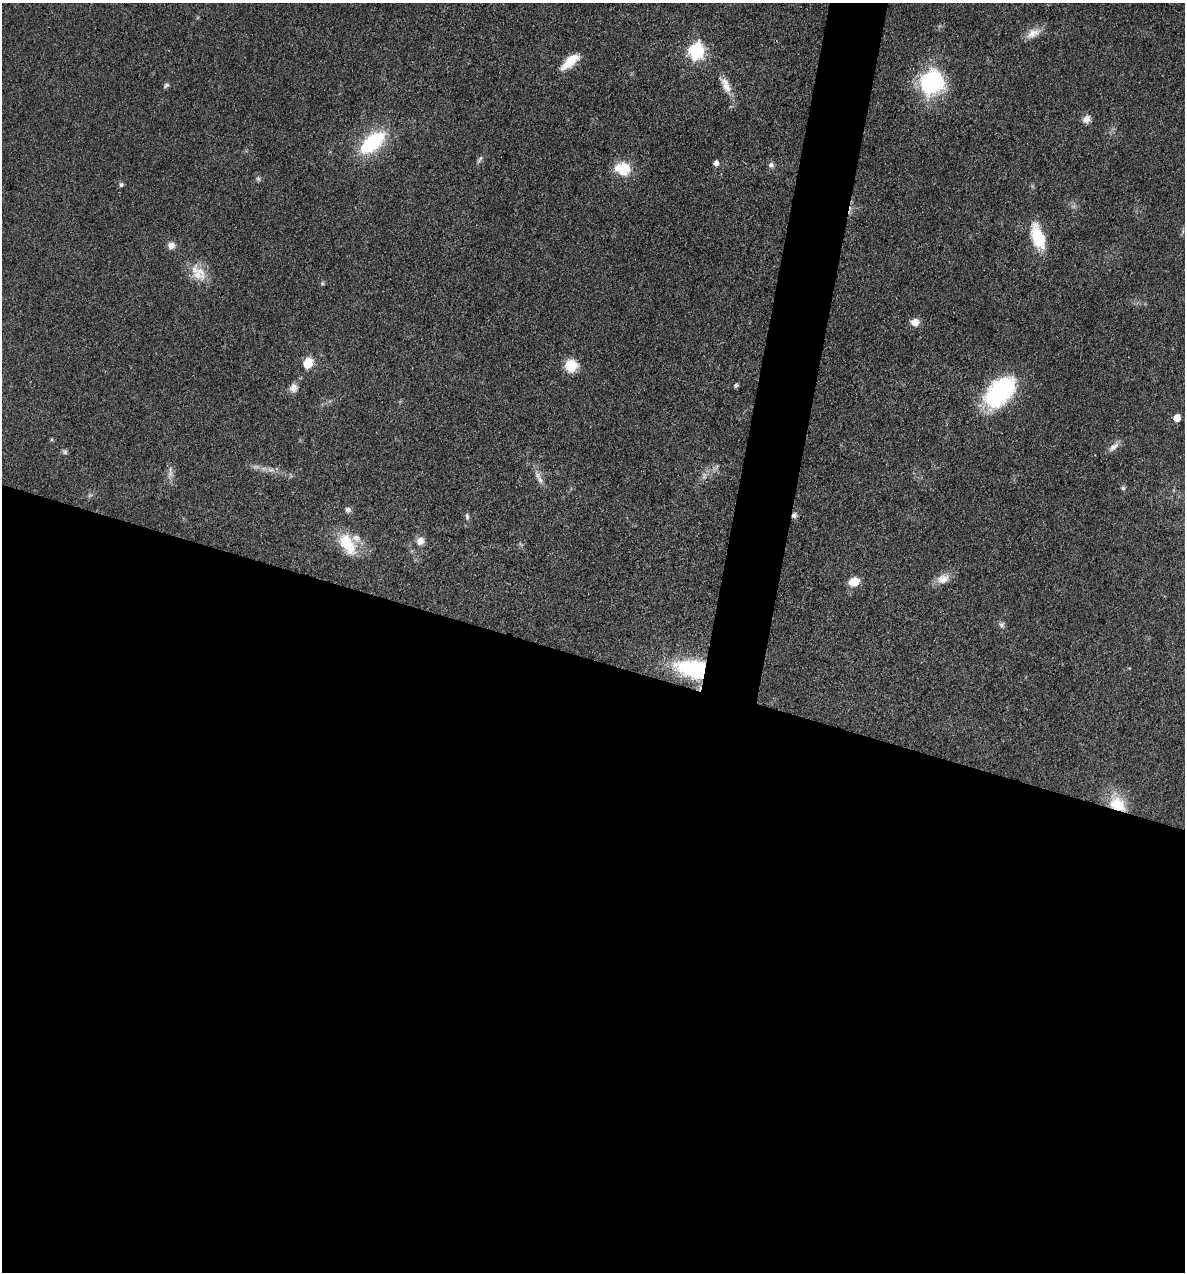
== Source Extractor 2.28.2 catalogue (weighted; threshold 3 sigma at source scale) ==
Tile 14 of 4 x 4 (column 2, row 4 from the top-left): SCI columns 1428-2610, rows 2-1271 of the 5098 x 5081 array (HDU 1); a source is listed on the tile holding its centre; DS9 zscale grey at full resolution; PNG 1187 x 1274 px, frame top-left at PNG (2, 3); no overlay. Shown black and unused: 51% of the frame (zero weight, under 3 of 4 exposures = <1% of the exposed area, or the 3 px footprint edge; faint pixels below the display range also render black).
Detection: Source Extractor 2.28.2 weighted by HDU 2 'WHT'; one run over the whole footprint, this tile lists its part. Background 0.078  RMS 0.0068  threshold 0.0305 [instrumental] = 3 sigma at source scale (4.5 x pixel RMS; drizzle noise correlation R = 1.50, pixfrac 1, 0.05/0.05 arcsec/px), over >= 5 px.
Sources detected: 46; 4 too faint to see at this stretch — not listed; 2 inside a brighter listed object's ellipse — not listed separately; the other 40 listed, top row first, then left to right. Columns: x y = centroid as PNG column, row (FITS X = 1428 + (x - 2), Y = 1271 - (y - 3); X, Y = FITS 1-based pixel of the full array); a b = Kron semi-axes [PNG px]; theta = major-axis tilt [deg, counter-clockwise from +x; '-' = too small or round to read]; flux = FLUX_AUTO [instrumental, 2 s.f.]
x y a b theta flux
1033 33 21 11 27 7.4
696 51 7 6 - 180
570 62 22 9 41 15
932 82 28 25 65 66
166 85 8 6 36 1.6
726 85 23 9 -67 8.4
1086 119 10 8 41 4.2
372 142 22 11 41 65
480 159 11 4 55 1.8
716 163 5 4 - 3.3
771 165 8 7 - 2
624 169 18 15 86 16
121 185 5 5 - 1.8
1038 237 29 13 -72 25
171 246 8 8 - 4.1
197 275 27 14 -41 14
322 283 5 5 - 1
915 322 9 8 - 6
308 363 6 5 - 32
571 366 14 14 - 12
736 385 5 4 - 1.5
293 388 10 8 87 4.7
1000 392 38 23 45 74
1177 418 6 5 - 8.1
1113 447 17 7 39 4.2
65 452 7 6 - 1.5
271 470 10 4 13 2.3
170 474 9 7 59 3.1
540 480 11 7 -59 3.6
1123 488 6 5 - 1.3
348 510 8 7 - 2.3
794 515 8 6 59 2.3
467 516 9 5 -84 1.6
420 541 10 9 - 5
347 544 32 16 -57 22
943 579 19 12 19 7.3
854 582 10 8 21 12
1002 625 7 7 - 1.9
694 669 28 15 -12 77
1118 804 24 18 -35 20
Overlapping masked pixels (flux is a lower limit): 3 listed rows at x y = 794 515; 694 669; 1118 804